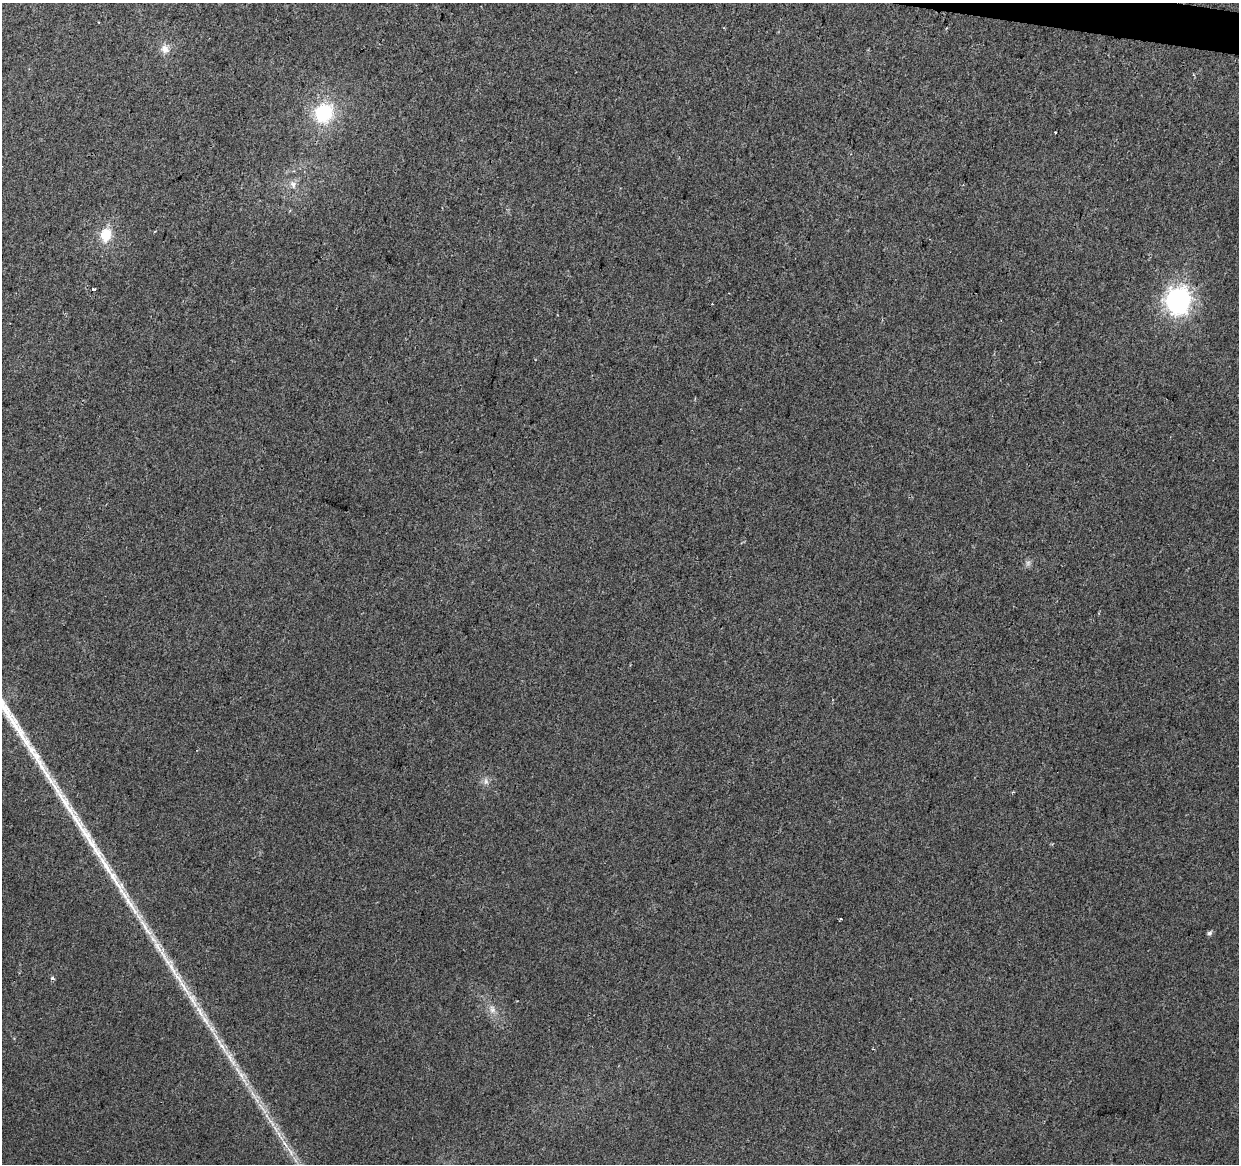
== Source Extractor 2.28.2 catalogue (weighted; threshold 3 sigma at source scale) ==
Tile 10 of 4 x 4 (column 2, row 3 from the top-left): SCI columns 1250-2486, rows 1448-2609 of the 4961 x 5162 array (HDU 1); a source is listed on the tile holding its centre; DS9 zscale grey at full resolution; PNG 1241 x 1166 px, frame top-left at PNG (2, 3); no overlay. Shown black and unused: <1% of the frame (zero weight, under 2 of 3 exposures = <1% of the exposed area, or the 3 px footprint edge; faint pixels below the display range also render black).
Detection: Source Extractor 2.28.2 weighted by HDU 2 'WHT'; one run over the whole footprint, this tile lists its part. Background 0.0101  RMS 0.0057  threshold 0.0259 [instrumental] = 3 sigma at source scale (4.5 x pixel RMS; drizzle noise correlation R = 1.50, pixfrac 1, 0.0396/0.0396 arcsec/px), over >= 5 px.
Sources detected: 15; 1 cosmic-ray / hot-pixel residue — not listed; the other 14 listed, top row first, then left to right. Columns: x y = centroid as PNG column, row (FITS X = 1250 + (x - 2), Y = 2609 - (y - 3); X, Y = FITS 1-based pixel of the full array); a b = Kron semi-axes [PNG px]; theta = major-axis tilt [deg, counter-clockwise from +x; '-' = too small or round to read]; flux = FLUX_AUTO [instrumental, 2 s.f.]
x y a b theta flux
165 49 12 11 - 4.6
323 113 25 21 56 34
1055 132 3 2 - 0.98
293 184 11 9 -65 3.4
106 235 16 12 77 12
93 289 4 3 - 3.1
1178 301 10 9 - 370
1028 563 7 7 - 1.7
486 781 10 6 -83 2.3
840 919 3 3 - 1.2
1210 933 6 5 - 1.6
52 978 4 4 - 1.5
492 1009 12 8 -73 3.8
873 1049 3 2 - 0.54
Unlisted compact peaks at least as high as the median listed source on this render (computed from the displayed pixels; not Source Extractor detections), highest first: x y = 157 945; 171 966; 222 1046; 121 891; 229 1056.